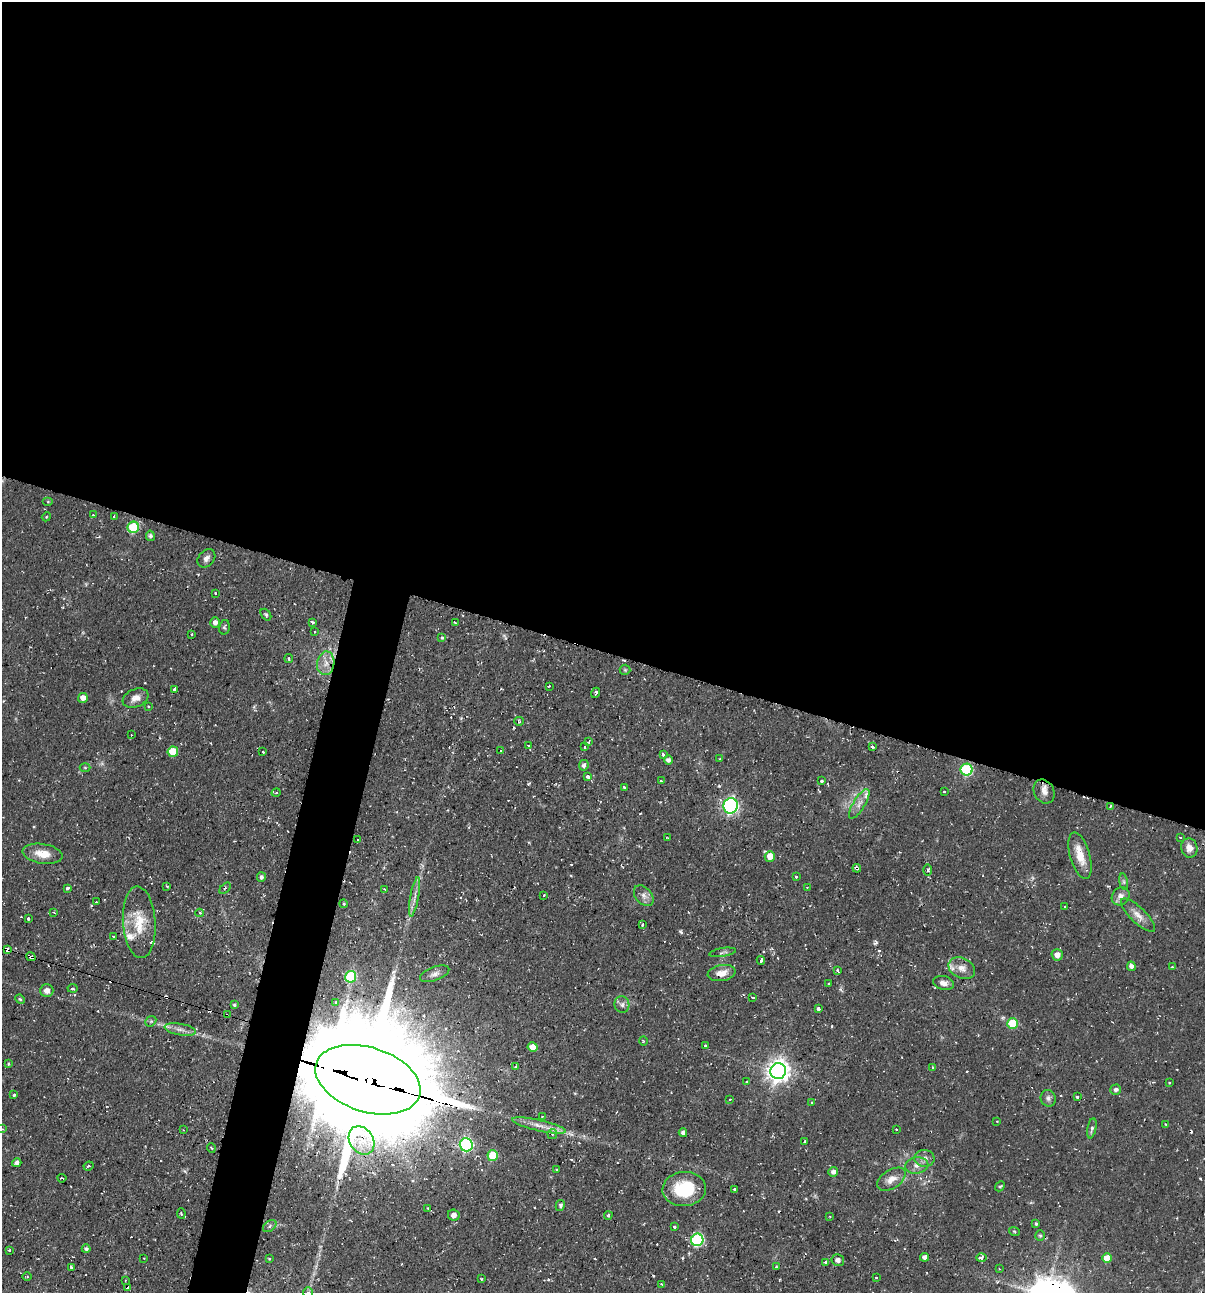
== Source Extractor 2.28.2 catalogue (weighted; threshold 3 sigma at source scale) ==
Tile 3 of 4 x 4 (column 3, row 1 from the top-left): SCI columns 2657-3859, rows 3873-5163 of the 5184 x 5163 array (HDU 1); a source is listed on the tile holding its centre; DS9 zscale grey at full resolution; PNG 1207 x 1295 px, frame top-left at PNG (2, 2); each listed source drawn as its Kron ellipse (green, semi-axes under 4 px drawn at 4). Shown black and unused: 53% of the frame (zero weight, under 2 of 3 exposures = <1% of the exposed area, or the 3 px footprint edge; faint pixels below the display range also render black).
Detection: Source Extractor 2.28.2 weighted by HDU 2 'WHT'; one run over the whole footprint, this tile lists its part. Background 0.058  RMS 0.0064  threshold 0.0286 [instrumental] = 3 sigma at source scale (4.5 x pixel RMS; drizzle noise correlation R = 1.50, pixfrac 1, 0.05/0.05 arcsec/px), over >= 5 px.
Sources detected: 212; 1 inside a brighter object's white glare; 26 cosmic-ray / hot-pixel residue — neither listed nor drawn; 5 inside a brighter listed object's ellipse — not listed separately; the other 180 listed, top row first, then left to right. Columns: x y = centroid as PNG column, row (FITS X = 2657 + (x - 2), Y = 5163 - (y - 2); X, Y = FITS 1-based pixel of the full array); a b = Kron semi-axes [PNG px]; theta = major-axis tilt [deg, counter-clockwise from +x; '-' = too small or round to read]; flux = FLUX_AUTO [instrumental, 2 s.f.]
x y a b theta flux
48 502 5 3 - 0.62
93 515 4 3 - 0.63
114 516 3 2 - 0.78
46 517 4 3 - 0.58
133 527 5 5 - 38
150 536 5 4 - 1.7
206 558 10 7 47 2.7
215 593 3 3 - 1.8
266 615 6 4 -50 1.1
312 622 3 3 - 2.7
215 623 5 5 - 3.1
455 623 3 2 - 0.7
224 627 7 5 79 1.1
314 632 3 3 - 0.63
192 634 4 2 - 0.59
442 638 3 3 - 1.5
289 659 4 3 - 0.79
326 663 12 8 81 5.6
625 670 5 5 - 0.9
549 686 3 2 - 0.7
175 690 4 3 - 7.2
595 693 5 3 - 2.4
83 698 5 5 - 4.2
136 698 13 9 21 4.8
148 706 3 3 - 0.72
519 721 5 4 - 0.83
131 735 2 2 - 0.45
589 742 3 3 - 1.3
529 746 3 3 - 2.4
585 747 3 3 - 2
872 747 3 3 - 1.3
501 751 3 2 - 1.1
173 752 5 5 - 17
263 752 3 2 - 0.91
663 754 4 3 - 1.1
720 759 2 2 - 0.42
668 760 4 4 - 2.2
584 765 5 4 - 2.1
85 768 5 3 - 0.63
967 770 6 6 - 60
588 777 3 3 - 5.2
661 781 3 2 - 0.99
822 781 3 3 - 5.6
625 787 3 3 - 1.6
1044 791 12 10 -60 4.3
944 792 3 2 - 0.57
276 793 5 3 - 0.57
859 804 17 6 58 4.3
731 806 8 7 - 140
1110 806 3 2 - 1.1
1180 837 3 3 - 0.6
667 838 3 2 - 0.58
357 840 3 3 - 1.6
1189 848 10 8 -76 4.6
43 854 20 9 -9 9.3
770 856 5 5 - 7.1
1080 856 24 10 -74 10
857 868 4 3 - 2.2
928 870 5 3 - 1.1
261 877 5 4 - 1.8
796 877 3 3 - 1
1123 882 8 4 -81 1.3
167 886 3 2 - 0.75
67 888 3 3 - 3.8
225 888 7 2 44 0.72
807 888 4 4 - 0.68
384 889 4 2 - 0.48
544 895 3 3 - 1
644 896 12 8 -49 3.4
1121 896 9 8 - 3.9
415 897 20 3 79 3.2
96 902 3 2 - 0.76
344 904 4 3 - 0.73
1065 907 3 2 - 0.64
54 913 3 2 - 0.54
200 913 4 3 - 1.1
1138 915 22 7 -44 5.7
28 919 3 3 - 1.8
139 922 36 16 -86 19
642 925 4 3 - 0.92
114 937 3 2 - 0.7
7 950 4 3 - 11
722 952 13 3 10 1.1
1057 955 6 5 - 3.6
31 957 5 4 - 7.6
761 960 4 3 - 1.8
1131 966 5 4 - 2.6
1172 967 4 3 - 0.6
962 968 14 10 -26 5.4
837 971 3 3 - 1.3
722 973 14 8 10 6.8
435 974 15 6 20 3
351 977 6 5 - 38
829 983 4 2 - 0.48
943 983 11 7 -13 3.7
73 988 5 3 - 0.81
47 990 6 6 - 3.7
753 997 4 3 - 3.3
20 999 5 4 - 0.87
336 1003 3 3 - 1.7
234 1005 3 3 - 0.98
622 1005 8 7 - 2.5
818 1008 3 3 - 4.3
227 1015 3 2 - 0.87
151 1021 6 4 43 1.2
1013 1024 5 5 - 25
180 1029 16 6 -10 4
643 1041 5 3 - 0.63
705 1046 3 3 - 1
533 1047 5 4 - 7.2
8 1064 3 3 - 0.68
516 1066 4 2 - 0.68
933 1067 3 3 - 0.7
778 1071 8 7 - 500
368 1080 54 32 -17 24000
747 1081 3 2 - 0.67
1169 1082 3 3 - 1.1
1116 1090 5 5 - 1.8
14 1095 3 3 - 0.93
1077 1097 4 3 - 6.5
1048 1098 8 7 - 2.2
730 1099 3 2 - 0.46
812 1102 4 2 - 0.58
542 1117 3 2 - 0.45
997 1121 3 2 - 0.62
1165 1124 4 2 - 0.41
539 1125 27 5 -12 6.9
1092 1128 10 4 79 2
2 1129 4 3 - 0.66
896 1129 2 2 - 0.7
183 1130 3 2 - 0.47
683 1133 4 4 - 2
552 1134 5 4 - 0.99
361 1140 15 11 -56 11
804 1141 4 2 - 0.7
466 1145 6 6 - 91
211 1148 5 2 - 0.66
493 1156 5 5 - 20
924 1158 10 8 -2 3.4
17 1163 5 4 - 2.4
917 1165 11 8 9 4.3
89 1166 5 3 - 0.88
556 1169 3 2 - 0.51
833 1172 5 5 - 2.1
62 1178 4 2 - 1.3
891 1179 16 9 32 6.2
1000 1186 5 4 - 0.87
684 1189 22 17 6 30
734 1189 3 3 - 2.8
560 1205 5 4 - 1.6
428 1208 3 3 - 0.7
181 1213 5 3 - 0.79
454 1215 6 5 - 3.2
608 1215 4 3 - 1.4
830 1217 4 2 - 0.48
1036 1224 4 3 - 0.89
270 1226 7 5 38 1.5
674 1227 3 3 - 0.93
1014 1231 5 3 - 0.65
1040 1236 5 4 - 1.1
697 1240 6 6 - 76
86 1249 4 4 - 1.8
9 1250 3 3 - 1.1
925 1257 4 4 - 2.6
144 1258 2 2 - 0.49
269 1258 3 2 - 0.64
981 1258 5 4 - 3.5
1107 1258 5 5 - 7.1
838 1260 6 6 - 2.8
825 1262 3 3 - 1.3
71 1267 3 3 - 2.1
776 1267 3 2 - 0.68
999 1269 3 2 - 0.53
27 1277 5 3 - 0.67
876 1277 3 3 - 1.7
481 1279 3 2 - 0.84
125 1281 3 2 - 0.55
662 1284 3 3 - 2
128 1288 4 3 - 3.8
308 1292 5 5 - 1.4
Overlapping masked pixels (flux is a lower limit): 9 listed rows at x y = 326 663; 967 770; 1110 806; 857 868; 7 950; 31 957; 227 1015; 368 1080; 128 1288
Isophote crosses this tile's border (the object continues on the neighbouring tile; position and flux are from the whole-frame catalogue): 2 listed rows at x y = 2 1129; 308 1292
Unlisted compact peaks at least as high as the median listed source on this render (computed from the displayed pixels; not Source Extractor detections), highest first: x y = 681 932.